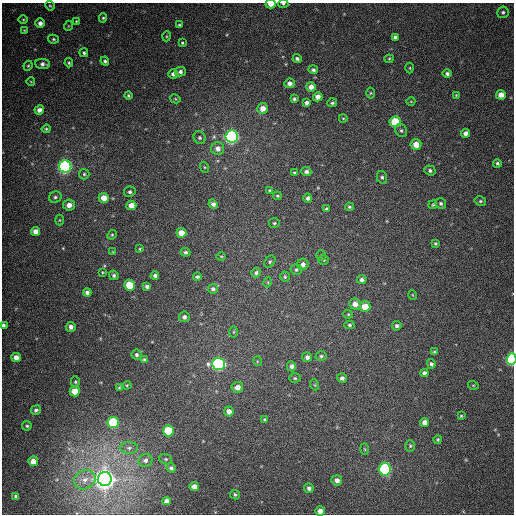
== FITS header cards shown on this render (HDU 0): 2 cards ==
NAXIS1  =                  512
NAXIS2  =                  512

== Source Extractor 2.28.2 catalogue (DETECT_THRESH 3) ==
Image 512 x 512 px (HDU 0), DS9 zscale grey, 1 PNG px = 1 image px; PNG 516 x 516 px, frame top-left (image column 1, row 512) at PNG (2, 3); each listed source drawn as its Kron ellipse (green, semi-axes under 4 px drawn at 4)
Background 411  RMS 11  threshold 32.6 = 3 sigma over >= 5 px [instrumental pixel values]
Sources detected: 157; all 157 listed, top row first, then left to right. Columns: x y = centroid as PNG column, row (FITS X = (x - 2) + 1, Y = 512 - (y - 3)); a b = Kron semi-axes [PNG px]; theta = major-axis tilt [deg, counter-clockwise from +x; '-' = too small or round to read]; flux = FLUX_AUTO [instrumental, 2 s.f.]
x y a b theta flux
271 4 5 3 - 6000
283 4 5 3 - 1000
50 6 5 4 - 910
503 12 6 5 - 1500
103 18 5 4 - 1000
23 19 5 3 - 730
76 21 4 3 - 650
40 23 5 4 - 2800
179 25 4 3 - 990
68 26 5 3 - 620
24 30 3 3 - 560
167 36 5 3 - 710
395 37 4 4 - 1700
53 39 5 4 - 990
182 43 4 3 - 890
84 53 4 4 - 1400
297 59 4 4 - 1700
389 59 4 4 - 840
105 61 5 4 - 1600
69 63 4 3 - 1100
43 64 7 5 -4 2500
28 66 5 4 - 900
410 68 5 3 - 690
313 70 5 4 - 1700
180 72 5 4 - 2100
173 74 5 4 - 2500
447 74 5 4 - 1700
31 82 4 3 - 550
290 83 5 4 - 3100
311 87 4 4 - 4400
371 93 5 3 - 740
128 95 4 4 - 1200
456 95 4 4 - 680
501 95 5 4 - 6300
318 97 4 4 - 4200
175 99 5 4 - 820
294 99 4 3 - 1200
411 101 4 3 - 590
307 103 4 4 - 2300
332 103 5 4 - 1100
263 108 5 5 - 6200
39 110 5 4 - 3300
343 118 4 3 - 620
395 122 5 5 - 26000
46 129 4 4 - 1000
401 130 7 5 -57 1500
466 133 4 4 - 3500
232 136 6 6 - 270000
200 138 6 6 - 1600
416 145 5 5 - 9300
218 149 6 6 - 4200
497 163 4 4 - 1300
65 167 6 6 - 220000
204 167 5 3 - 860
430 170 5 5 - 1800
306 172 5 4 - 2000
295 173 4 3 - 900
84 174 5 5 - 1400
382 177 6 5 - 1600
270 190 4 4 - 1000
130 192 6 5 - 1800
277 196 4 3 - 940
55 197 6 5 - 1700
104 198 5 5 - 8200
308 198 5 4 - 1900
480 201 6 4 -12 1200
441 203 5 5 - 1500
213 204 5 4 - 2600
69 205 6 5 - 4900
131 205 5 4 - 6100
433 205 4 3 - 920
349 207 4 4 - 1000
326 209 4 3 - 1300
60 220 5 3 - 710
274 223 5 5 - 1200
36 232 4 4 - 5700
181 233 5 5 - 8300
112 235 5 4 - 860
435 243 3 3 - 890
140 249 3 3 - 770
113 252 4 3 - 620
185 252 5 4 - 1600
221 256 5 3 - 670
321 256 5 4 - 950
324 260 5 4 - 1000
270 262 7 5 51 1300
303 264 6 5 - 3400
296 270 5 5 - 1400
102 272 3 3 - 690
256 273 5 4 - 1800
114 275 5 4 - 1500
155 275 4 4 - 1900
197 277 4 3 - 1400
285 277 5 4 - 1100
362 280 5 4 - 2100
268 282 5 3 - 640
129 285 5 5 - 20000
147 286 4 3 - 2400
213 289 5 5 - 1900
87 293 4 4 - 2400
413 295 5 3 - 560
355 304 6 5 - 4900
365 307 5 5 - 12000
348 314 5 4 - 830
184 317 5 5 - 2400
3 325 4 3 - 1900
349 325 5 4 - 1100
397 326 4 4 - 1900
71 327 5 4 - 3400
234 332 6 4 89 750
434 352 4 4 - 920
137 355 5 5 - 1700
321 356 5 4 - 1400
16 357 5 4 - 5200
307 357 5 5 - 2800
512 359 6 5 - 110000
144 360 4 3 - 1400
257 361 5 3 - 570
219 364 6 6 - 180000
431 364 5 4 - 1500
291 366 5 4 - 2400
424 373 4 4 - 2200
295 378 5 4 - 1100
342 378 5 5 - 2300
75 382 6 4 -89 1000
127 385 4 3 - 810
315 385 5 3 - 690
473 385 5 3 - 700
237 387 6 5 - 4900
119 388 4 3 - 830
75 391 5 5 - 11000
36 410 5 4 - 1800
229 411 5 5 - 4600
461 416 3 3 - 780
264 420 4 4 - 970
113 422 5 5 - 57000
425 422 4 4 - 4800
27 426 5 4 - 1100
168 431 5 5 - 35000
438 440 4 4 - 940
410 446 5 4 - 1000
129 448 9 6 1 2500
365 449 6 4 -88 730
166 459 6 5 - 1200
145 460 7 6 - 2500
33 461 5 5 - 6400
171 468 5 4 - 1900
385 469 6 6 - 120000
105 479 7 7 - 950000
85 480 11 9 28 6300
337 480 5 5 - 3400
194 487 5 4 - 5000
309 488 5 4 - 2000
235 494 5 4 - 1300
16 496 4 4 - 1500
166 501 4 4 - 3500
320 511 5 4 - 4100
At the frame edge (FLAGS 8, measured only in part): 5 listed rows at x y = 271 4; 283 4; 3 325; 512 359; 320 511